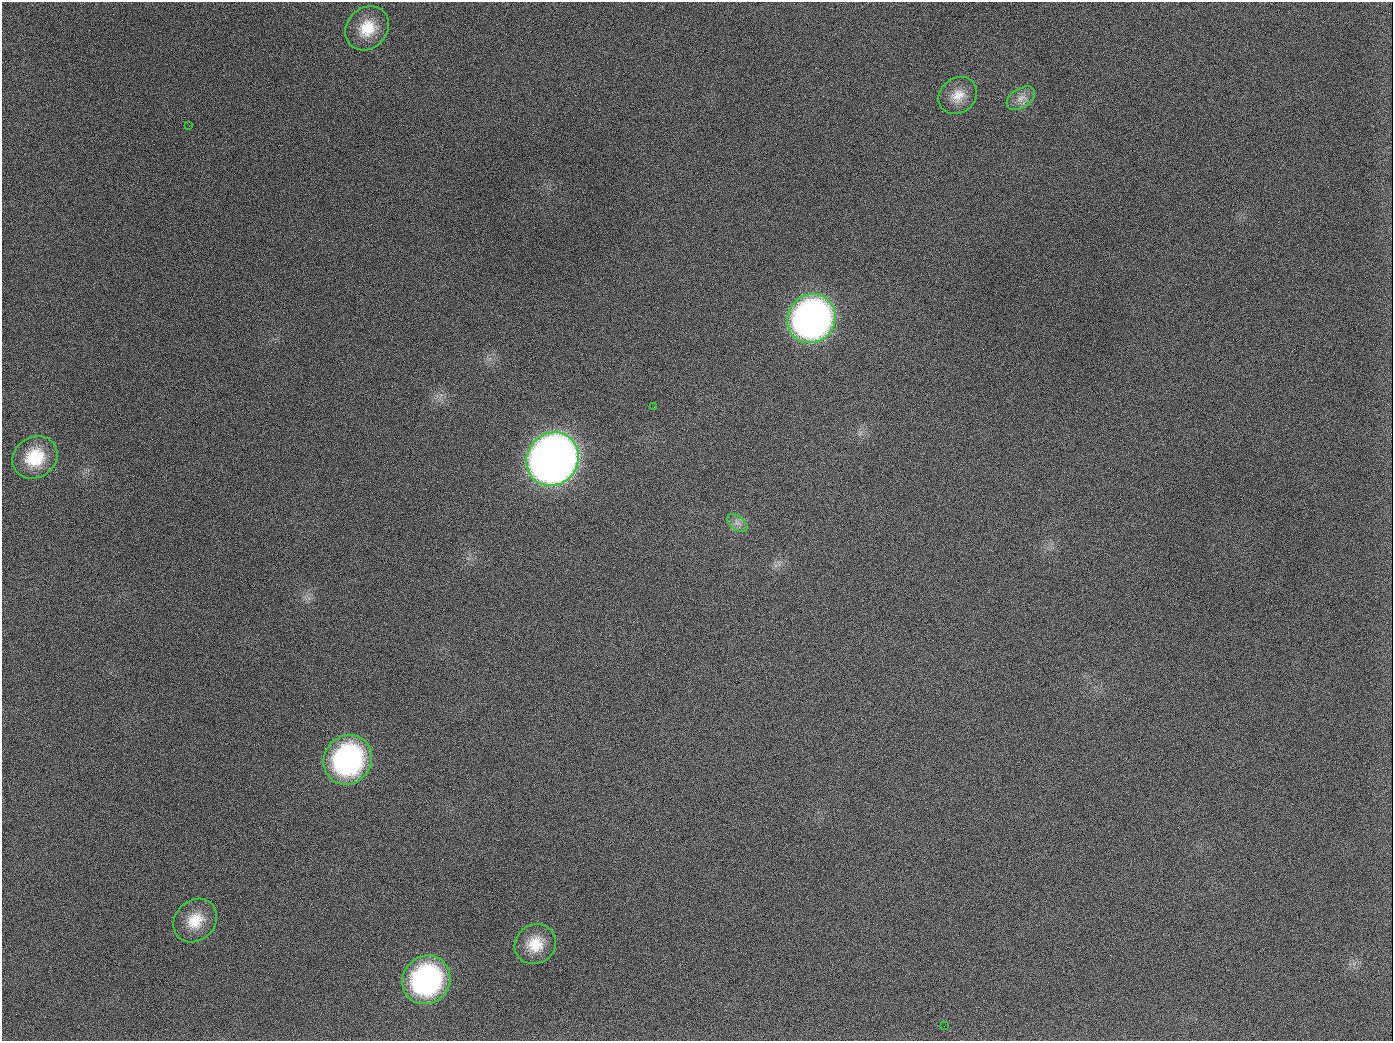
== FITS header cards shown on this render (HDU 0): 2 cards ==
NAXIS1  =                 1391
NAXIS2  =                 1039

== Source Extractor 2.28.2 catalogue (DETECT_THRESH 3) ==
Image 1391 x 1039 px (HDU 0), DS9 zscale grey, 1 PNG px = 1 image px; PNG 1395 x 1043 px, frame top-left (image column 1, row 1039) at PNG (2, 2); each listed source drawn as its Kron ellipse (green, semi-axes under 4 px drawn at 4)
Background 1410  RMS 67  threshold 201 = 3 sigma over >= 5 px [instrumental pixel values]
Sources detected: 14; all 14 listed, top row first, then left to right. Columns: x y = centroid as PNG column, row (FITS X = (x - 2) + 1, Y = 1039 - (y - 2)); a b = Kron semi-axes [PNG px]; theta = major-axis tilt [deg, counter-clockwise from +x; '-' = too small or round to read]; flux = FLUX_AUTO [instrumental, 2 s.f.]
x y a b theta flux
367 28 24 20 47 1.4e+05
958 96 20 17 38 7.9e+04
1021 98 16 9 33 4.2e+04
189 126 2 2 - 7.3e+03
811 319 25 23 50 2.5e+06
654 407 2 2 - 4.1e+03
35 457 23 20 33 1.8e+05
553 459 27 25 53 5.8e+06
737 523 12 6 -35 2.4e+04
348 760 25 23 57 1.1e+06
195 920 24 20 45 1.2e+05
535 944 21 19 33 1.1e+05
426 980 25 23 48 1.0e+06
944 1026 2 2 - 4.0e+03